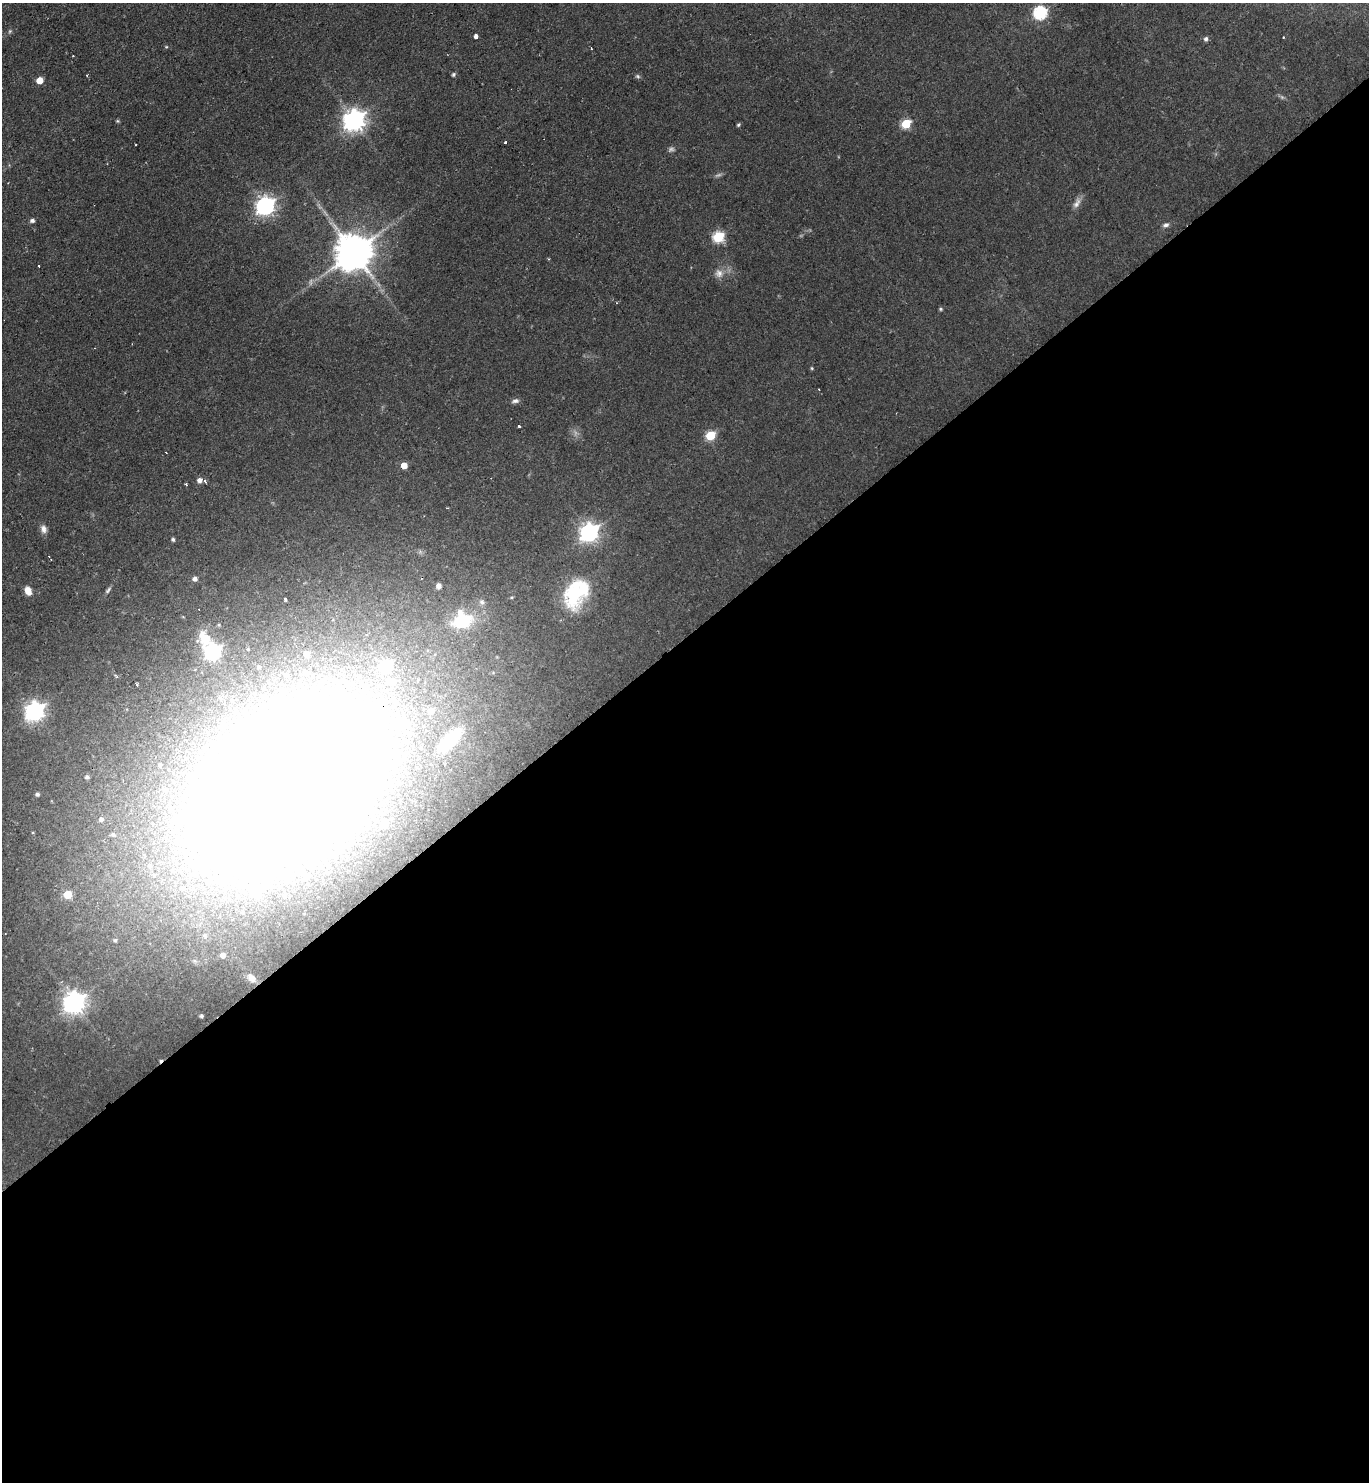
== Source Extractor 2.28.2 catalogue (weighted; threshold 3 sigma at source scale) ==
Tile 15 of 4 x 4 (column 3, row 4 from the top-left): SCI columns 2886-4252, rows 1-1480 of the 5913 x 5921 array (HDU 1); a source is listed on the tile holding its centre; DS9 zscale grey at full resolution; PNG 1371 x 1484 px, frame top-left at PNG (2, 3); no overlay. Shown black and unused: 57% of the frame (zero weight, under 2 of 3 exposures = <1% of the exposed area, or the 3 px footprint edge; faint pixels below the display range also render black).
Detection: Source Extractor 2.28.2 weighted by HDU 2 'WHT'; one run over the whole footprint, this tile lists its part. Background 0.0706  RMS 0.0059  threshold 0.0267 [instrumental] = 3 sigma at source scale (4.5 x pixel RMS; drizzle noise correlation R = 1.50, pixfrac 1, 0.05/0.05 arcsec/px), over >= 5 px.
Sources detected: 92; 3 too faint to see at this stretch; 9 inside a brighter object's white glare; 4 cosmic-ray / hot-pixel residue — not listed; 2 inside a brighter listed object's ellipse — not listed separately; the other 74 listed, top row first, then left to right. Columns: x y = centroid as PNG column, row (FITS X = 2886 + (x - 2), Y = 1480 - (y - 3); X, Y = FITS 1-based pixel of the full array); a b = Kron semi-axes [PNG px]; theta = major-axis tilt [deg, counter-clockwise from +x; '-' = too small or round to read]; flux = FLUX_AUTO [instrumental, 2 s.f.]
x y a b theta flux
1040 12 6 6 - 98
10 31 6 4 46 0.84
476 36 4 4 - 6.7
1206 39 5 5 - 1.6
166 47 5 3 - 0.55
453 75 5 5 - 1.1
638 76 7 5 -22 1.1
40 80 5 5 - 13
354 120 8 7 - 430
906 124 6 5 - 31
738 125 4 4 - 0.9
505 142 3 2 - 0.75
1077 203 16 8 64 3.5
265 206 7 7 - 260
32 220 5 4 - 1.8
1166 225 9 5 16 1.8
718 237 6 5 - 50
354 252 10 10 - 1800
38 266 3 2 - 1
719 273 11 10 - 4.2
940 309 5 4 - 0.76
812 368 4 3 - 0.62
819 389 3 2 - 0.63
515 401 10 6 14 1.9
519 426 3 3 - 1.4
711 435 5 5 - 31
404 465 5 5 - 7.4
199 480 6 5 - 2.7
186 484 3 3 - 0.65
44 529 11 7 -67 3.1
589 532 8 7 - 270
173 539 5 4 - 1.1
195 579 6 5 - 2.2
439 586 5 5 - 2.5
108 590 11 4 50 1.4
28 591 9 6 -67 5.8
575 592 39 22 80 45
285 600 3 3 - 1.4
482 602 9 7 -64 2.5
462 621 22 13 16 33
204 638 24 15 -61 13
213 652 7 6 - 170
306 654 5 4 - 4.7
386 666 7 6 - 50
259 667 3 3 - 0.67
305 673 5 5 - 1.4
392 682 12 11 - 8.3
136 685 3 3 - 1.6
395 701 10 8 -49 4.4
35 711 7 7 - 310
431 711 7 6 - 8
399 720 16 11 0 11
224 726 8 7 - 2.7
450 740 26 11 44 45
160 765 4 3 - 0.74
87 777 4 4 - 1.3
286 784 161 109 34 2100
165 789 6 6 - 1.3
37 794 4 4 - 1.2
101 819 5 4 - 1.3
384 824 6 6 - 5.3
113 834 5 4 - 0.79
144 855 6 5 - 1.1
150 866 8 7 - 3.2
154 875 6 6 - 2
183 888 11 9 25 6.8
255 888 31 14 -79 30
68 894 5 5 - 16
285 896 5 5 - 1
115 940 6 6 - 1.5
223 955 5 4 - 2.2
252 978 6 4 -48 2.1
74 1002 8 7 - 430
201 1016 3 3 - 0.95
Overlapping masked pixels (flux is a lower limit): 1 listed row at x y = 286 784
Unlisted compact peaks at least as high as the median listed source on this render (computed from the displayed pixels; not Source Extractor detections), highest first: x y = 118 121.